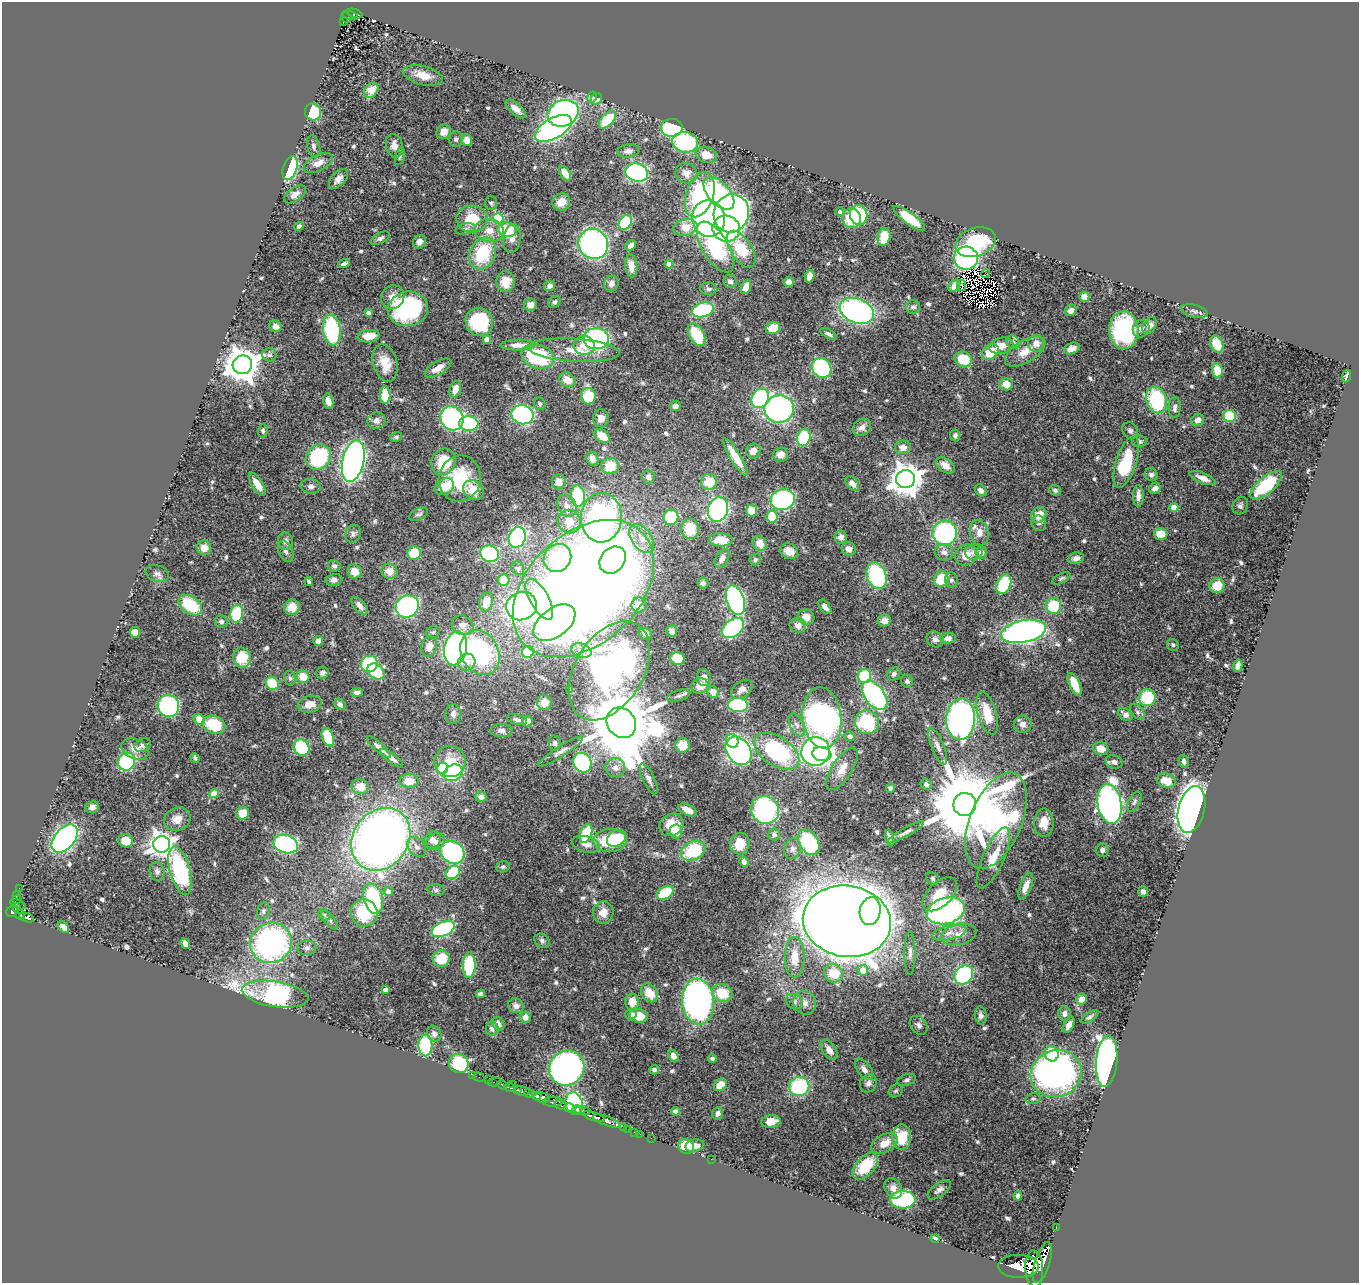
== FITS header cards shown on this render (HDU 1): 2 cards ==
NAXIS1  =                 1357
NAXIS2  =                 1281

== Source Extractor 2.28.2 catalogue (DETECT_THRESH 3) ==
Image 1357 x 1281 px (HDU 1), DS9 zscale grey, 1 PNG px = 1 image px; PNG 1361 x 1285 px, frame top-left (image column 1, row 1281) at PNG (2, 2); each listed source drawn as its Kron ellipse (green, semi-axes under 4 px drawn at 4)
Background 0.803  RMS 0.025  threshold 0.0765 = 3 sigma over >= 5 px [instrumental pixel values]
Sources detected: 633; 4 with non-positive FLUX_AUTO (blend fragments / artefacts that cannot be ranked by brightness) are neither listed nor drawn; of the other 629, the 500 brightest by FLUX_AUTO listed and drawn (129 fainter detections omitted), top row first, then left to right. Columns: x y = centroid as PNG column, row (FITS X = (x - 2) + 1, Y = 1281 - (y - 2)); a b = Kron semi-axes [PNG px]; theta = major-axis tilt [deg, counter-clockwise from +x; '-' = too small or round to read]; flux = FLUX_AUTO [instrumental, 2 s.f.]
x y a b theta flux
355 13 8 3 -21 70
350 15 8 4 -13 100
346 17 5 4 - 66
343 22 4 3 - 13
423 75 20 9 -14 26
371 90 8 6 53 24
592 97 6 4 58 19
597 99 6 5 - 27
516 109 12 5 -41 13
313 112 8 8 - 93
563 113 16 13 24 430
608 120 11 6 46 75
553 128 20 10 30 520
672 128 11 9 2 150
444 132 7 7 - 16
456 139 7 7 - 5.7
467 140 6 5 - 20
685 142 13 10 -9 160
394 146 12 8 -78 15
314 147 12 6 -77 6
628 151 11 6 8 8.1
706 155 11 8 -17 27
400 156 9 4 76 3.6
318 163 16 8 26 14
290 168 12 7 72 140
565 173 8 5 -57 18
637 173 11 9 -16 340
686 173 11 10 - 16
338 179 12 6 47 10
719 193 20 11 -49 200
295 194 12 6 34 9.4
700 195 23 13 71 190
561 202 9 8 - 21
491 203 7 6 - 3.8
840 212 4 4 - 4.3
731 213 19 17 71 640
859 215 10 8 -78 110
498 218 5 5 - 120
709 218 18 16 -81 570
852 218 10 9 - 59
909 218 19 6 -37 56
472 219 16 13 -2 47
625 222 8 6 56 100
299 226 5 4 - 6.2
685 227 12 8 15 33
465 229 10 5 13 5.1
507 229 9 7 -13 64
726 229 14 13 - 230
489 231 15 11 -8 21
884 237 9 6 78 32
380 238 10 5 27 5.3
512 239 14 8 81 12
419 242 7 6 - 10
975 242 21 14 18 130
593 244 15 14 - 450
631 245 6 4 43 7.5
715 247 28 13 -59 190
741 249 21 10 -58 68
483 253 17 12 65 92
966 258 12 11 - 300
344 264 6 3 21 4.5
669 264 4 4 - 19
631 266 12 6 -83 18
985 274 4 4 - 4.4
809 276 6 4 74 17
730 281 7 6 - 6.4
506 282 10 9 - 28
789 282 5 4 - 8.9
611 284 8 7 - 10
961 285 5 2 - 3.6
549 286 5 5 - 7.4
954 286 7 5 49 6.8
746 287 7 5 67 16
709 289 9 6 -4 5.1
393 297 12 11 - 18
1084 297 5 5 - 18
554 302 6 5 - 3.8
530 305 6 6 - 11
913 307 7 6 - 6
408 309 20 17 11 230
703 310 11 7 15 170
1071 310 6 5 - 8.2
857 311 18 12 -22 480
1194 311 14 6 -13 6.8
368 313 4 4 - 9
479 322 14 13 - 130
275 326 6 5 - 10
1150 326 9 6 55 12
773 328 7 5 16 35
1141 329 9 8 - 8.6
332 330 15 9 -82 170
1124 330 19 15 -88 210
828 334 9 4 -28 5.4
697 335 13 7 -60 66
369 336 11 6 6 29
486 339 4 4 - 8.3
596 339 13 10 3 310
1013 342 7 6 - 5.8
1036 343 8 8 - 14
1217 344 9 6 -65 32
518 345 17 5 1 14
584 345 10 9 - 19
1001 346 12 8 12 20
1072 349 8 5 19 14
574 350 45 11 -4 46
990 352 9 7 41 40
1025 352 22 11 31 27
269 355 7 6 - 4.3
538 356 17 12 -18 130
963 359 9 7 -24 47
385 363 19 12 -74 33
242 365 10 9 - 3900
438 368 15 6 31 19
822 368 10 9 - 210
1217 370 7 5 -81 25
1346 376 6 3 70 4.8
567 380 8 7 - 21
1006 384 7 6 - 20
455 389 8 5 72 14
385 395 9 5 -87 49
588 396 8 7 - 54
760 398 10 8 60 210
1156 400 14 10 -69 170
328 401 8 5 -77 11
540 404 6 5 - 3.8
675 406 5 5 - 5.5
1175 407 10 6 88 7.5
779 409 15 13 7 390
522 415 11 9 -18 290
1230 416 6 6 - 59
452 418 12 11 - 340
601 418 9 8 - 14
1198 420 6 6 - 13
376 421 9 8 - 9.3
469 424 10 7 -7 150
862 427 10 8 39 9.9
263 431 7 4 86 3.8
1130 431 8 7 - 5.6
955 435 6 5 - 5.6
602 436 8 6 -38 28
396 437 6 4 15 3.9
804 437 9 6 76 110
1139 441 7 5 -9 5.1
903 447 8 7 - 13
753 451 8 7 - 13
781 454 7 7 - 13
319 457 13 11 48 170
735 457 22 5 -59 34
592 459 7 6 - 13
353 461 21 10 77 790
444 462 13 12 - 58
1126 462 27 10 71 110
945 465 11 6 -34 15
610 466 9 8 - 36
1151 475 7 6 - 5.8
648 477 6 6 - 7
1203 478 14 5 -22 14
460 479 23 21 77 93
905 479 9 9 - 3200
559 482 7 7 - 14
709 482 8 8 - 41
852 483 8 5 -49 12
257 484 13 5 -58 21
1266 485 19 8 41 100
311 486 10 7 -9 7.5
444 487 10 7 30 33
1155 488 6 5 - 10
473 490 11 9 -37 34
981 490 6 5 - 7.8
1055 490 6 5 - 4.2
578 496 10 7 -84 130
1138 496 11 5 -90 11
783 499 12 10 15 230
567 506 11 9 -58 13
1240 506 9 7 64 5.5
1174 507 4 4 - 33
718 509 12 10 73 320
751 511 6 5 - 43
419 514 10 5 26 4.9
1039 515 8 7 - 28
671 517 8 7 - 82
772 517 6 5 - 58
601 518 25 20 88 550
569 521 12 11 - 26
1039 523 8 7 - 4.9
690 529 10 9 - 46
945 533 12 12 - 240
979 533 13 9 -74 15
353 534 9 7 67 5.6
1161 534 6 6 - 31
517 537 10 8 70 320
841 537 6 6 - 9.5
642 539 16 10 -56 24
721 540 12 6 -2 32
286 541 9 7 -75 9.2
760 544 8 6 -51 23
204 548 7 7 - 14
849 549 7 6 - 13
286 551 11 7 -67 7
789 551 9 7 -26 21
944 552 9 8 - 9.6
974 552 8 7 - 6.8
414 553 7 6 - 44
981 553 6 6 - 8.1
490 554 9 8 - 180
966 555 11 10 - 24
557 558 15 13 47 130
1076 558 8 5 11 9.9
722 559 10 6 59 9.3
613 560 15 12 49 210
755 560 6 5 - 3.5
334 566 6 5 - 4.9
518 568 7 6 - 4.1
354 571 7 6 - 21
389 571 8 7 - 19
157 574 12 8 -20 7.8
877 576 14 9 -70 170
1061 578 10 5 28 4
941 579 8 7 - 49
334 580 8 6 10 7.5
504 580 6 5 - 46
951 580 7 6 - 4.9
309 582 4 3 - 3.7
703 583 5 5 - 5
1004 584 10 7 67 82
1217 586 8 7 - 34
583 589 81 55 43 3200
539 599 23 9 -61 130
736 600 15 9 -71 350
486 602 10 6 77 24
190 605 13 8 -35 88
639 605 8 7 - 19
360 606 10 5 -50 11
407 606 12 10 32 340
522 606 15 14 - 440
1053 606 8 7 - 73
292 607 8 7 - 26
825 607 8 5 -52 10
237 614 9 6 78 87
806 617 8 7 - 17
884 621 7 6 - 13
221 622 6 6 - 4.7
554 623 24 14 36 500
463 625 11 9 -29 12
798 625 8 7 - 11
733 628 12 8 37 190
672 631 6 5 - 8.9
1023 631 23 11 11 630
135 632 5 5 - 16
433 632 7 6 - 3.9
645 634 7 5 -27 5.5
948 638 7 5 4 9.5
935 639 9 7 -35 7.2
318 641 5 5 - 7.3
1173 645 6 5 - 4.1
429 647 10 8 75 16
455 648 17 11 77 690
581 651 10 7 -19 8.7
528 652 6 6 - 45
480 653 23 18 -62 230
242 658 10 8 -70 56
677 658 7 6 - 51
467 662 9 8 - 17
369 664 8 8 - 130
1238 666 6 4 78 9.3
376 671 9 7 -38 70
609 671 54 34 59 680
322 673 6 6 - 6.2
894 674 7 6 - 5.6
865 676 7 6 - 100
303 677 6 6 - 32
290 678 7 5 -74 4.1
704 678 8 7 - 12
907 681 6 6 - 4.5
272 683 7 6 - 68
1075 684 12 5 -65 35
700 686 9 7 18 21
570 689 4 4 - 3.9
742 689 12 8 37 12
357 692 6 4 9 6.8
713 692 6 5 - 16
875 695 17 9 -54 320
679 696 12 5 17 5.4
1147 698 8 8 - 81
544 703 7 7 - 16
310 704 12 8 11 20
340 704 6 5 - 6.7
738 705 10 7 -5 120
168 706 11 10 - 240
1137 712 9 5 -53 5.4
987 713 22 9 -74 43
453 714 10 7 89 9.1
1125 714 8 5 -39 9
822 718 31 19 -84 780
199 719 6 5 - 21
961 719 21 14 87 610
517 720 10 5 -15 5.1
527 721 5 5 - 19
867 722 12 11 - 120
621 723 16 14 -50 24000
1023 724 9 8 - 11
214 725 12 9 -22 73
797 725 12 6 -64 9.9
501 730 11 6 -2 7.2
849 736 5 5 - 7.6
328 737 9 5 -71 60
732 741 7 6 - 34
555 743 7 6 - 4.4
143 745 8 6 32 7.4
682 745 7 7 - 31
938 746 20 6 -68 11
301 747 9 7 -51 95
379 747 15 4 -42 11
135 749 14 9 -22 17
1101 749 8 6 -20 20
561 751 26 5 32 11
739 751 15 11 -53 490
777 751 25 14 -33 210
816 751 14 14 - 480
822 754 9 7 -8 130
195 758 5 3 - 3.7
392 758 14 4 -38 12
1184 761 6 5 - 6.1
127 762 9 8 - 170
450 762 15 15 - 39
1114 762 9 6 -17 7.8
582 763 10 9 - 190
442 768 6 5 - 89
615 768 10 9 - 12
842 769 24 10 57 23
453 773 10 8 27 180
649 779 17 6 -65 8.6
409 781 9 7 0 25
1166 781 9 7 -15 29
926 784 6 5 - 4.3
360 787 9 7 -15 25
890 788 4 4 - 4.5
214 794 4 4 - 53
481 797 6 5 - 7.4
1134 802 11 6 64 5.4
965 804 11 11 - 29000
1110 804 20 12 -80 960
92 807 7 5 21 8.4
1191 809 24 13 76 1800
688 810 10 5 -26 18
765 810 14 13 - 330
243 813 6 6 - 31
177 819 13 11 27 20
996 821 51 26 67 550
1044 823 14 10 90 21
672 825 13 10 33 31
676 831 7 6 - 41
906 832 21 4 29 7.4
586 833 10 6 69 71
774 834 6 6 - 4.4
616 838 10 7 31 46
889 838 8 4 -76 7.6
65 839 16 10 50 520
381 839 33 27 55 1500
432 840 9 8 - 11
610 840 17 11 1 92
126 841 7 6 - 21
435 841 10 8 32 10
809 842 14 9 -56 160
162 844 8 8 - 1600
286 844 13 9 -17 280
586 844 14 8 -15 12
740 844 11 9 68 33
417 847 11 8 -50 9.4
792 849 10 8 78 7.8
1102 850 7 6 - 5.8
693 851 12 9 26 94
452 852 12 10 -35 240
993 858 33 10 66 38
744 862 5 4 - 6.3
503 867 7 5 16 4
180 871 25 10 -75 220
157 872 9 7 -75 6.8
453 872 8 6 36 79
932 879 7 5 -48 3.4
1026 886 14 6 68 18
19 888 2 2 - 6.8
436 890 8 6 -9 5.1
388 891 4 4 - 15
1143 891 5 5 - 6.2
665 893 9 6 32 68
940 894 21 12 44 33
17 896 3 3 - 18
17 899 5 3 - 41
373 899 15 9 -74 140
18 904 8 4 -23 140
16 908 4 3 - 120
12 911 6 5 - 210
263 911 8 6 73 5.1
870 911 14 10 79 280
946 911 19 13 15 400
603 912 11 10 - 16
364 913 14 13 - 92
20 915 5 3 - 83
324 915 6 5 - 3.7
27 918 8 3 -20 130
330 920 12 5 -51 5.6
847 921 44 35 -9 6400
63 927 6 4 -43 12
443 929 12 7 24 260
949 933 17 7 12 15
959 934 18 10 12 20
542 941 8 6 -36 5.2
271 943 21 20 - 470
185 944 6 4 -52 12
307 948 9 7 9 7.2
910 953 21 5 90 10
795 957 20 10 -90 37
441 958 8 8 - 54
469 965 13 6 88 130
863 970 5 5 - 24
834 973 10 9 - 42
964 975 10 9 - 170
386 990 4 4 - 18
649 993 10 7 -55 33
722 993 10 8 -28 44
275 994 33 12 -9 340
480 994 4 4 - 7.2
1081 999 5 5 - 11
794 1001 9 7 -28 6.4
632 1002 8 7 - 22
698 1002 23 16 -85 630
805 1003 12 11 - 14
516 1006 8 7 - 8.6
631 1014 6 5 - 5.3
1064 1014 7 6 - 8.3
981 1015 9 6 -84 6.6
639 1016 9 6 -15 37
525 1017 6 5 - 11
1089 1017 10 4 33 4.5
498 1024 7 5 -57 9.6
919 1025 10 7 -54 6.6
1069 1025 9 5 60 9.6
492 1028 7 6 - 7
434 1034 8 7 - 9.2
425 1046 11 7 -88 130
829 1050 11 6 -55 16
1052 1054 8 7 - 50
673 1056 6 4 -62 14
712 1059 4 4 - 5.1
1107 1061 26 10 85 890
459 1063 10 9 - 140
567 1068 18 17 - 530
864 1069 12 6 -53 11
654 1070 5 4 - 4.7
1056 1073 26 23 23 820
473 1075 4 3 - 6.4
479 1077 6 2 -17 5.7
489 1080 3 2 - 3.6
907 1080 9 5 17 4.9
494 1082 6 3 8 34
868 1083 9 8 - 8
512 1084 2 2 - 19
502 1085 5 3 - 74
720 1085 7 5 41 25
510 1087 6 3 -23 150
799 1087 10 9 - 150
517 1090 3 2 - 170
522 1091 8 4 -13 550
896 1091 7 6 - 3.6
529 1093 5 4 - 300
537 1096 4 4 - 420
542 1098 8 5 -9 870
1033 1099 7 5 14 3.4
553 1102 10 4 1 400
574 1104 11 8 -76 260
561 1105 6 4 -16 230
570 1108 6 4 -12 450
576 1110 4 3 - 180
583 1111 8 4 -5 170
676 1111 4 4 - 7.4
718 1113 6 5 - 6.4
594 1117 11 4 -18 600
607 1121 14 4 -21 640
771 1121 9 6 7 27
624 1128 3 3 - 18
628 1129 2 2 - 12
634 1132 2 2 - 4.7
640 1134 2 2 - 4.9
902 1137 12 9 -89 57
651 1138 2 2 - 7
884 1143 14 9 29 24
695 1146 9 6 9 11
686 1147 8 7 - 63
711 1159 2 2 - 10
865 1166 16 9 48 66
893 1188 11 8 -63 11
939 1190 13 6 38 8.2
1018 1196 4 4 - 5.3
903 1200 13 9 1 200
1056 1227 3 2 - 15
935 1239 4 3 - 5.9
1042 1263 21 7 73 2400
1018 1266 20 11 -1 2100
1034 1268 18 9 -87 2000
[129 fainter detections neither listed nor drawn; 4 non-positive-flux detections neither listed nor drawn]